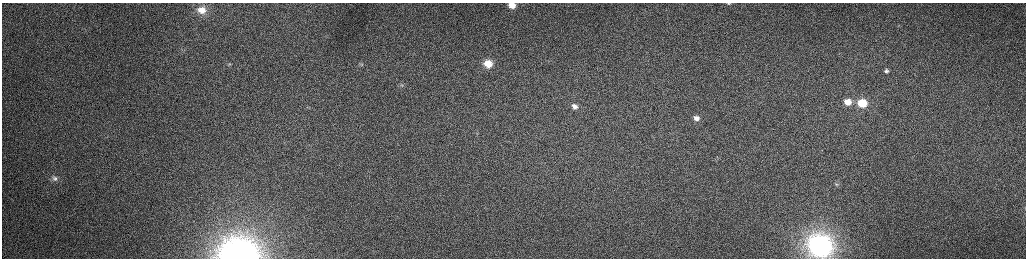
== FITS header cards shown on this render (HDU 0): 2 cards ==
NAXIS1  =                 2048 /fastest changing axis
NAXIS2  =                  512 /next to fastest changing axis

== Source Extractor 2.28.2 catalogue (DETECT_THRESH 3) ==
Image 2048 x 512 px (HDU 0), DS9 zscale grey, zoomed out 1/2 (1 PNG px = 2 x 2 image px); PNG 1028 x 260 px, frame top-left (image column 1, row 511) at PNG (2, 3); no overlay
Background 165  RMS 1.6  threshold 4.74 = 3 sigma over >= 5 px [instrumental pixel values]
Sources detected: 17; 1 cannot appear on this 1/2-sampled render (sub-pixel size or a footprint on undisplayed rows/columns) and is not listed; the other 16 listed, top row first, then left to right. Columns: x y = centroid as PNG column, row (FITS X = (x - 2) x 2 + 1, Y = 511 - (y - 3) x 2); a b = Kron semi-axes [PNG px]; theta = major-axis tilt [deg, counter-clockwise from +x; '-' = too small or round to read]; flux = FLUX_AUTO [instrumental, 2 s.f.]
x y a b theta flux
728 3 10 5 -1 1200
512 5 10 8 -5 4400
202 10 9 7 -6 3200
229 64 6 2 36 280
361 64 5 3 - 270
488 64 7 7 - 5700
886 71 6 4 -12 640
402 85 5 3 - 270
847 102 8 7 - 3600
862 103 8 6 -5 10000
575 106 8 6 -26 1800
696 118 7 6 - 1900
55 178 9 7 -39 1600
836 184 5 4 - 430
820 246 10 9 - 180000
238 254 21 16 0 150000
At the frame edge (FLAGS 8, measured only in part): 3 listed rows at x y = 728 3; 512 5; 238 254
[1 sub-pixel or undisplayed-footprint detection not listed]